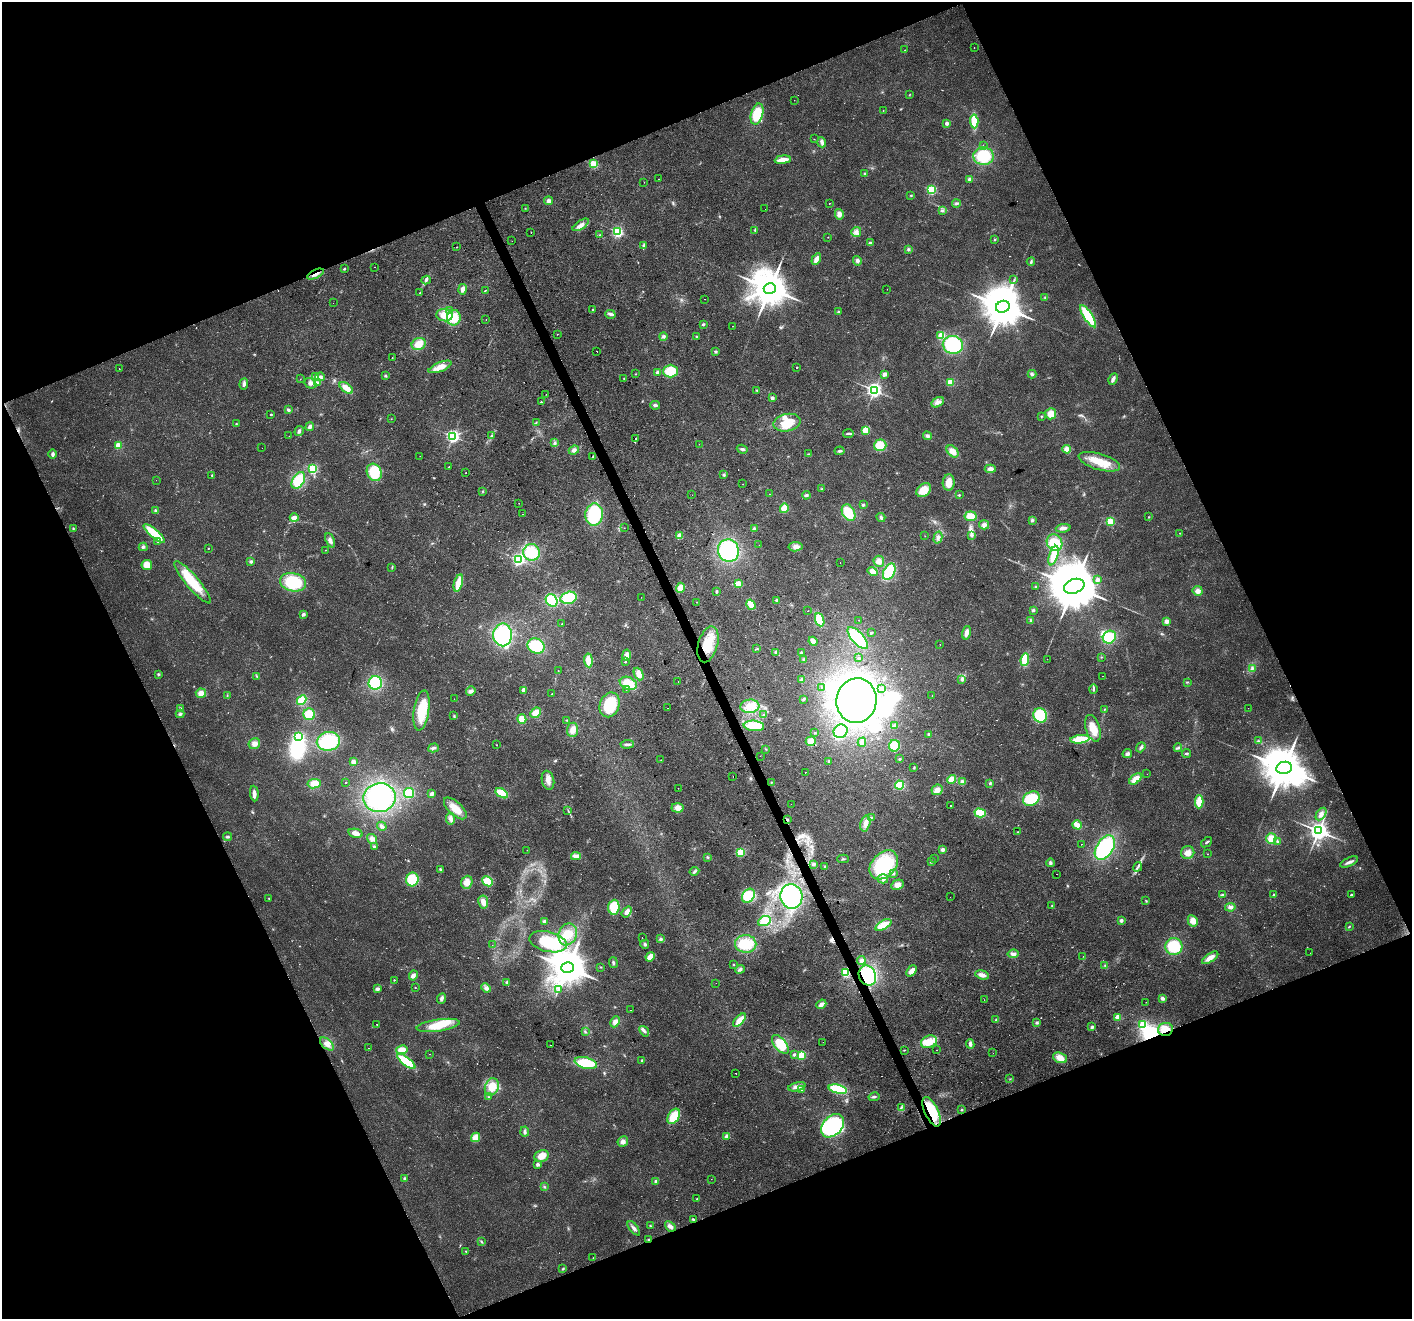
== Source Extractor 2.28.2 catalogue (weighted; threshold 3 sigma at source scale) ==
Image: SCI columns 2-5638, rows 145-5411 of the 5638 x 5498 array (HDU 1 of 3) = the unmasked area's bounding box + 8 px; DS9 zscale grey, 4 x 4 block average (1 PNG px = mean of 4 x 4 image px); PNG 1414 x 1321 px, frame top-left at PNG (2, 2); each listed source drawn as its Kron ellipse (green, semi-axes under 4 px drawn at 4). Shown black and unused: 44% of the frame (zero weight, under 2 of 3 exposures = <1% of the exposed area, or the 3 px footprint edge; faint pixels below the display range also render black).
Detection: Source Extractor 2.28.2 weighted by HDU 2 'WHT'. Background 0.026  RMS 0.0035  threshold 0.0158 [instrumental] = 3 sigma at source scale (4.5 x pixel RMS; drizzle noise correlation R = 1.50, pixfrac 1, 0.0396/0.0396 arcsec/px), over >= 5 px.
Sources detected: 610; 9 too faint to see at this stretch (4 x 4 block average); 18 inside a brighter object's white glare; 18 cosmic-ray / hot-pixel residue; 1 long thin detection or spike segment (spike, bleed or trail) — neither listed nor drawn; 3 coinciding with a brighter row at this scale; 11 inside a brighter listed object's ellipse — not listed separately; of the other 550, all 500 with FLUX_AUTO >= 0.515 (the completeness limit of this list) listed and drawn (50 fainter detections not listed), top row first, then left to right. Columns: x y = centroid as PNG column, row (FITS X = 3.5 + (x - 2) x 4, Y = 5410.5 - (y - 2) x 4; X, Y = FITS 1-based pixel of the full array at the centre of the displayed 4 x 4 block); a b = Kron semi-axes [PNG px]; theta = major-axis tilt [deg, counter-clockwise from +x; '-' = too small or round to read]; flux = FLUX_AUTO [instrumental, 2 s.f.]
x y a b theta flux
974 47 2 2 - 0.57
905 50 2 2 - 0.99
910 94 2 2 - 1
794 100 2 2 - 0.81
883 110 2 2 - 0.72
757 114 10 6 74 64
974 121 7 3 -86 57
947 123 3 3 - 5.9
814 139 2 2 - 0.63
822 142 5 3 - 7.6
983 145 2 2 - 0.64
983 156 10 9 - 84
783 160 8 2 8 26
594 164 2 2 - 150
864 174 3 2 - 1.8
659 179 2 2 - 2.8
970 179 4 3 - 7.2
644 182 2 2 - 0.56
931 190 2 2 - 240
911 195 3 2 - 1.6
549 201 4 4 - 7.9
829 203 2 2 - 0.85
956 203 4 3 - 3.8
525 208 2 2 - 0.7
765 209 2 2 - 1.6
942 211 3 3 - 3.4
839 214 5 4 - 11
581 225 9 3 34 11
755 230 3 3 - 2.3
618 232 2 2 - 340
856 232 5 5 - 7.8
531 233 2 2 - 2.3
599 235 2 2 - 1.1
828 237 2 2 - 0.98
995 240 2 2 - 1.6
512 241 2 2 - 1
870 243 2 2 - 15
644 245 3 3 - 5.1
457 247 2 2 - 0.82
908 249 3 2 - 2.4
816 259 6 3 59 15
857 261 5 4 - 5.4
1031 262 4 3 - 3.3
374 267 2 2 - 2.6
344 269 3 2 - 2.6
315 274 9 2 26 12
426 280 5 2 - 3.4
1014 280 3 2 - 1.6
770 288 6 5 - 7200
462 289 5 3 - 10
887 289 2 2 - 0.81
485 290 2 2 - 1.4
420 293 2 2 - 1.1
1045 298 3 2 - 1.9
704 299 2 2 - 0.59
333 303 2 2 - 0.82
1003 307 7 6 - 9500
449 310 3 2 - 3.1
593 310 2 2 - 2.8
838 312 3 3 - 2.6
610 314 5 3 - 5.7
445 315 8 6 -5 36
1088 316 13 4 -57 94
454 318 8 7 - 42
486 319 2 2 - 0.53
703 324 4 2 - 2.5
733 326 2 2 - 4.6
557 334 2 2 - 0.54
941 335 2 2 - 92
663 336 4 3 - 4.7
697 337 3 3 - 3.1
419 344 7 6 - 24
953 345 10 8 -11 150
597 351 2 2 - 3.9
716 352 3 3 - 2.5
392 357 2 2 - 35
440 367 12 4 22 22
797 367 2 2 - 2.9
119 369 2 2 - 0.64
670 371 7 6 - 46
657 373 2 2 - 26
635 374 2 2 - 0.7
884 374 3 2 - 12
1032 374 4 3 - 4.5
385 376 3 3 - 2.6
315 377 4 3 - 4.3
320 377 5 3 - 4.4
300 379 2 2 - 0.55
624 379 2 2 - 1.3
1113 379 6 2 61 8.9
950 382 2 2 - 110
310 383 6 5 - 10
318 383 3 2 - 2.6
244 384 6 3 86 5.4
346 388 8 3 -37 25
757 390 2 2 - 1.1
874 390 3 3 - 780
546 394 2 2 - 1.2
772 398 4 3 - 5
541 402 2 2 - 3.5
938 402 6 4 32 9.6
655 405 5 3 - 5.2
288 410 4 3 - 3.7
271 414 2 2 - 3.2
1051 414 5 5 - 23
1041 416 2 2 - 1.2
391 419 2 2 - 0.61
536 422 3 2 - 1.3
787 423 13 8 11 49
236 424 2 2 - 1.4
310 426 4 3 - 6.5
866 430 4 4 - 29
299 431 5 3 - 6.1
848 434 5 2 - 4.1
289 436 2 2 - 0.78
453 436 2 2 - 540
492 436 3 3 - 3.2
927 436 4 4 - 5.5
636 439 2 2 - 2.5
555 443 3 2 - 2.5
699 444 2 2 - 0.84
118 445 4 3 - 17
880 445 6 5 - 43
262 448 2 2 - 1.2
742 449 5 3 - 4.4
1067 449 4 3 - 17
574 450 5 4 - 6.9
840 451 5 2 - 4
953 451 7 5 -44 19
53 454 5 3 - 5.6
808 454 2 2 - 0.92
420 456 2 2 - 1.1
593 457 3 2 - 2.5
1099 462 21 8 -16 48
449 467 3 2 - 1.4
313 469 2 2 - 260
990 469 5 4 - 10
374 472 9 7 -63 67
466 472 2 2 - 1.3
212 475 2 2 - 1.1
724 475 3 2 - 2.4
156 480 2 2 - 0.8
298 480 9 5 57 59
949 483 8 6 86 23
743 484 2 2 - 0.6
822 489 3 2 - 2.1
924 490 8 6 38 36
483 491 2 2 - 1.4
769 494 2 2 - 1.3
692 495 2 2 - 0.69
806 495 4 3 - 3.7
959 495 4 2 - 1.7
519 503 2 2 - 0.53
863 505 3 3 - 3.3
784 508 5 4 - 27
156 510 4 3 - 3.4
849 513 9 6 -61 61
523 514 2 2 - 7.4
594 515 11 8 84 120
971 516 6 5 - 29
881 517 4 3 - 3.8
1149 517 2 2 - 2.2
294 518 4 3 - 15
1032 520 4 3 - 4
1110 521 2 2 - 130
984 525 5 4 - 6.6
73 528 2 2 - 1.7
624 528 2 2 - 0.77
1063 528 7 3 7 12
754 529 4 4 - 4.6
154 533 13 3 -41 68
1180 533 2 2 - 1.6
971 535 2 2 - 2.3
680 536 3 3 - 16
925 536 2 2 - 0.57
938 537 6 3 74 6.5
330 540 8 4 -67 8.7
158 541 2 2 - 1.6
1055 543 8 7 - 45
759 545 2 2 - 0.93
143 547 4 3 - 3.9
795 547 7 4 9 10
208 548 2 2 - 0.98
325 550 2 2 - 0.61
728 550 11 10 - 170
532 552 8 8 - 62
1054 556 10 4 73 30
518 559 2 2 - 490
879 561 5 5 - 15
251 562 3 3 - 3.2
840 563 2 2 - 0.81
147 565 5 5 - 24
392 567 3 2 - 2
873 571 5 4 - 15
889 572 9 5 62 86
1098 580 2 2 - 22
192 582 27 6 -50 72
293 582 13 9 -12 93
458 583 9 4 76 37
738 584 3 3 - 23
1035 586 2 2 - 1.1
1074 586 10 7 19 18000
680 588 5 4 - 19
1198 591 5 5 - 9.6
716 592 3 2 - 2.6
641 597 2 2 - 0.61
568 598 8 6 14 77
552 600 6 5 - 68
777 600 2 2 - 16
697 602 2 2 - 0.92
751 605 5 3 - 33
1033 610 3 3 - 3.1
808 611 2 2 - 1.5
303 614 2 2 - 23
820 620 7 4 -69 44
859 620 2 2 - 1
1031 620 3 2 - 2.5
1167 621 4 3 - 9
562 624 2 2 - 2.4
871 633 2 2 - 3.1
966 633 7 3 75 13
503 635 11 9 -90 170
1109 637 7 6 - 57
858 638 14 6 -49 120
813 641 5 3 - 12
708 644 18 9 74 74
940 644 2 2 - 0.65
536 646 9 7 -26 73
757 649 4 2 - 1.9
776 652 3 3 - 3.1
801 653 3 2 - 4.5
627 655 5 3 - 14
1101 657 2 2 - 0.87
858 658 2 2 - 1.4
804 659 3 2 - 2.1
1047 659 2 2 - 0.53
588 660 7 4 -84 21
1025 660 6 3 84 56
625 662 2 2 - 2.4
1252 669 2 2 - 1.6
558 671 2 2 - 1.2
158 674 3 3 - 2.5
639 674 6 4 -65 18
257 676 3 2 - 2
1103 676 2 2 - 0.6
802 680 4 3 - 4.8
962 680 4 3 - 4.2
678 682 2 2 - 0.61
1187 682 3 2 - 1.5
375 683 7 6 - 97
628 683 9 6 -23 45
821 687 2 2 - 1.1
882 689 3 2 - 2.1
1093 689 5 2 - 3.2
523 690 4 2 - 7.9
626 690 2 2 - 1.2
471 691 5 3 - 8
201 693 5 4 - 14
552 694 2 2 - 1.2
227 695 2 2 - 0.96
932 695 2 2 - 0.68
454 699 2 2 - 0.52
803 699 4 2 - 2.7
302 700 5 4 - 40
857 701 22 20 78 420
610 705 13 9 69 81
750 706 9 6 5 30
181 708 2 2 - 1.3
668 708 2 2 - 2.5
1248 708 2 2 - 0.59
1105 709 2 2 - 1.4
421 710 20 7 82 75
536 713 6 4 43 22
180 714 4 3 - 4.4
309 714 6 6 - 45
764 715 4 3 - 3
1040 715 7 6 - 90
454 716 3 2 - 1.9
522 719 5 4 - 25
567 720 2 2 - 0.83
754 726 10 5 -6 54
894 726 4 3 - 3.8
1093 728 14 7 -72 33
573 730 7 5 85 16
841 731 7 6 - 30
815 733 2 2 - 1.5
929 734 3 3 - 3.7
299 737 2 2 - 270
1080 739 9 4 6 57
328 741 12 9 11 110
811 741 5 4 - 17
1258 741 3 2 - 1.8
862 742 5 3 - 10
254 744 6 5 - 11
627 744 7 2 6 5.5
496 745 2 2 - 1.8
894 746 6 5 - 42
1141 747 5 3 - 5.6
433 748 5 2 - 4.3
1178 748 4 2 - 3.1
766 749 2 2 - 0.66
1127 754 5 3 - 6.5
1186 754 4 2 - 3.4
760 756 2 2 - 1.2
900 759 2 2 - 3
661 760 2 2 - 0.62
829 761 3 2 - 1.8
353 762 2 2 - 42
914 768 3 2 - 1.7
1284 768 8 6 11 12000
805 772 2 2 - 9.8
1147 774 2 2 - 1
733 777 2 2 - 0.92
952 779 5 4 - 24
1135 779 7 4 40 23
548 780 9 6 -78 16
962 781 4 3 - 5
346 782 2 2 - 2
771 783 2 2 - 0.98
990 783 3 2 - 2.4
314 784 7 4 9 28
900 785 4 4 - 47
678 788 2 2 - 1.3
937 790 6 5 - 13
409 793 5 5 - 34
502 793 7 3 -33 47
254 794 8 3 -85 13
432 794 3 3 - 7.3
379 798 16 14 10 230
1031 799 9 6 29 79
1199 802 6 3 89 45
791 804 2 2 - 3.7
950 806 2 2 - 12
455 808 14 6 -43 34
678 808 6 4 -4 15
568 810 2 2 - 0.67
980 813 6 4 -16 46
1321 814 7 4 57 9.9
871 818 3 2 - 2.1
451 819 6 4 -80 9.1
787 820 3 2 - 3
865 824 8 5 76 12
1077 825 5 3 - 28
382 826 5 3 - 5.2
1319 831 3 3 - 1600
1018 832 3 2 - 1.2
355 833 7 3 -13 15
227 837 4 3 - 3.9
1271 838 5 5 - 29
372 839 5 4 - 9.5
1277 841 3 2 - 2.1
1207 842 6 2 39 3.9
1081 844 2 2 - 0.71
374 847 3 3 - 3.3
1105 847 13 8 57 180
527 850 2 2 - 0.85
943 850 3 3 - 7.1
740 852 2 2 - 180
1188 853 7 6 - 17
1208 854 2 2 - 2.2
576 856 5 3 - 15
707 857 3 3 - 2.2
843 859 5 2 - 2.2
934 859 2 2 - 1.1
931 862 2 2 - 1.8
1349 862 10 3 24 8.8
1050 863 4 3 - 4.4
813 864 3 3 - 3
884 865 16 12 47 140
825 867 3 3 - 2.5
1138 867 5 2 - 3.9
440 869 3 2 - 2.8
694 871 5 2 - 3.8
893 874 3 2 - 2.7
1057 874 2 2 - 1.5
412 879 7 6 - 57
883 879 5 4 - 10
487 881 5 5 - 42
467 882 6 5 - 17
898 885 6 5 - 14
1351 894 2 2 - 3.7
1223 895 4 3 - 3.3
1273 895 2 2 - 3.1
748 896 7 6 - 59
791 896 12 11 - 210
950 897 2 2 - 0.52
269 898 2 2 - 0.98
1146 901 2 2 - 0.92
483 902 7 5 -80 14
1052 906 2 2 - 1
614 907 7 5 86 64
1230 907 5 3 - 6.8
627 912 6 4 53 11
1121 920 3 2 - 6.5
544 921 2 2 - 10
764 921 7 4 25 29
1193 921 6 4 -61 17
883 925 9 4 30 31
1349 927 2 2 - 2.3
568 934 11 9 70 32
642 938 2 2 - 1.1
661 939 3 3 - 2.9
548 942 19 10 -14 81
645 944 4 3 - 3.8
746 944 10 9 - 68
492 945 2 2 - 0.51
1174 946 8 8 - 91
1310 953 2 2 - 0.57
1013 954 6 4 7 8.6
1083 956 2 2 - 0.93
650 957 5 3 - 25
1210 958 9 3 33 21
861 960 4 4 - 7.2
613 963 5 2 - 3.5
734 965 2 2 - 0.93
1105 965 2 2 - 0.84
601 967 2 2 - 1.5
567 968 6 5 - 6900
740 969 5 3 - 6
912 971 6 3 51 16
845 973 2 2 - 180
982 975 7 3 -17 14
413 976 5 3 - 8.9
867 976 10 8 -67 190
394 980 2 2 - 2.1
507 982 4 3 - 3.2
716 983 2 2 - 0.55
415 987 2 2 - 1.9
486 988 5 4 - 8.3
377 989 4 3 - 6.6
558 990 2 2 - 1.8
441 998 5 3 - 5.9
1162 998 4 3 - 6.2
984 1000 2 2 - 0.55
1146 1002 2 2 - 0.84
821 1004 5 3 - 10
630 1010 2 2 - 40
1118 1017 2 2 - 65
996 1019 3 2 - 1.7
739 1020 8 3 48 30
615 1022 6 4 65 11
1036 1023 4 3 - 3
377 1024 2 2 - 1.2
438 1025 21 6 8 55
1143 1025 2 2 - 150
1092 1027 4 3 - 3.6
1165 1029 7 6 - 29
585 1031 3 2 - 2.2
644 1031 6 3 -51 4.9
823 1042 2 2 - 1.7
929 1042 8 6 17 29
327 1044 8 5 -40 13
780 1044 11 6 -51 46
970 1044 5 4 - 5.7
551 1045 2 2 - 0.97
368 1048 2 2 - 0.67
402 1050 6 4 10 23
904 1050 2 2 - 1.9
936 1050 2 2 - 0.53
993 1053 2 2 - 12
430 1054 2 2 - 1.1
794 1055 2 2 - 17
801 1055 2 2 - 150
1060 1058 7 5 -22 22
642 1060 3 2 - 2.5
406 1061 11 4 -37 85
586 1063 11 5 -15 76
736 1073 2 2 - 6.8
1010 1079 2 2 - 0.66
492 1087 9 6 69 34
797 1087 9 4 13 13
838 1089 9 4 -14 77
802 1090 3 2 - 1.8
488 1097 2 2 - 1.1
874 1097 5 2 - 5.4
901 1108 3 2 - 1.8
962 1110 3 2 - 1.9
931 1112 16 6 -65 82
674 1116 8 5 58 53
833 1126 13 9 45 250
525 1131 5 3 - 5.1
727 1136 2 2 - 30
475 1137 5 3 - 33
623 1141 5 5 - 10
542 1156 7 6 - 21
538 1164 2 2 - 18
405 1179 4 3 - 4
711 1179 2 2 - 0.53
656 1181 2 2 - 15
544 1187 3 2 - 2
697 1199 2 2 - 1.8
693 1219 4 2 - 2.9
650 1226 3 2 - 1.8
670 1226 6 4 -41 8
634 1228 8 3 -51 6.9
649 1239 3 2 - 1.5
482 1242 3 2 - 1.8
466 1251 2 2 - 1.4
593 1258 2 2 - 0.74
563 1269 3 2 - 2
Overlapping masked pixels (flux is a lower limit): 8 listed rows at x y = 315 274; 708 644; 787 820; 845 973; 867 976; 1165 1029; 931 1112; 649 1239
Diffuse or blended objects may show on this block-average render without a row.